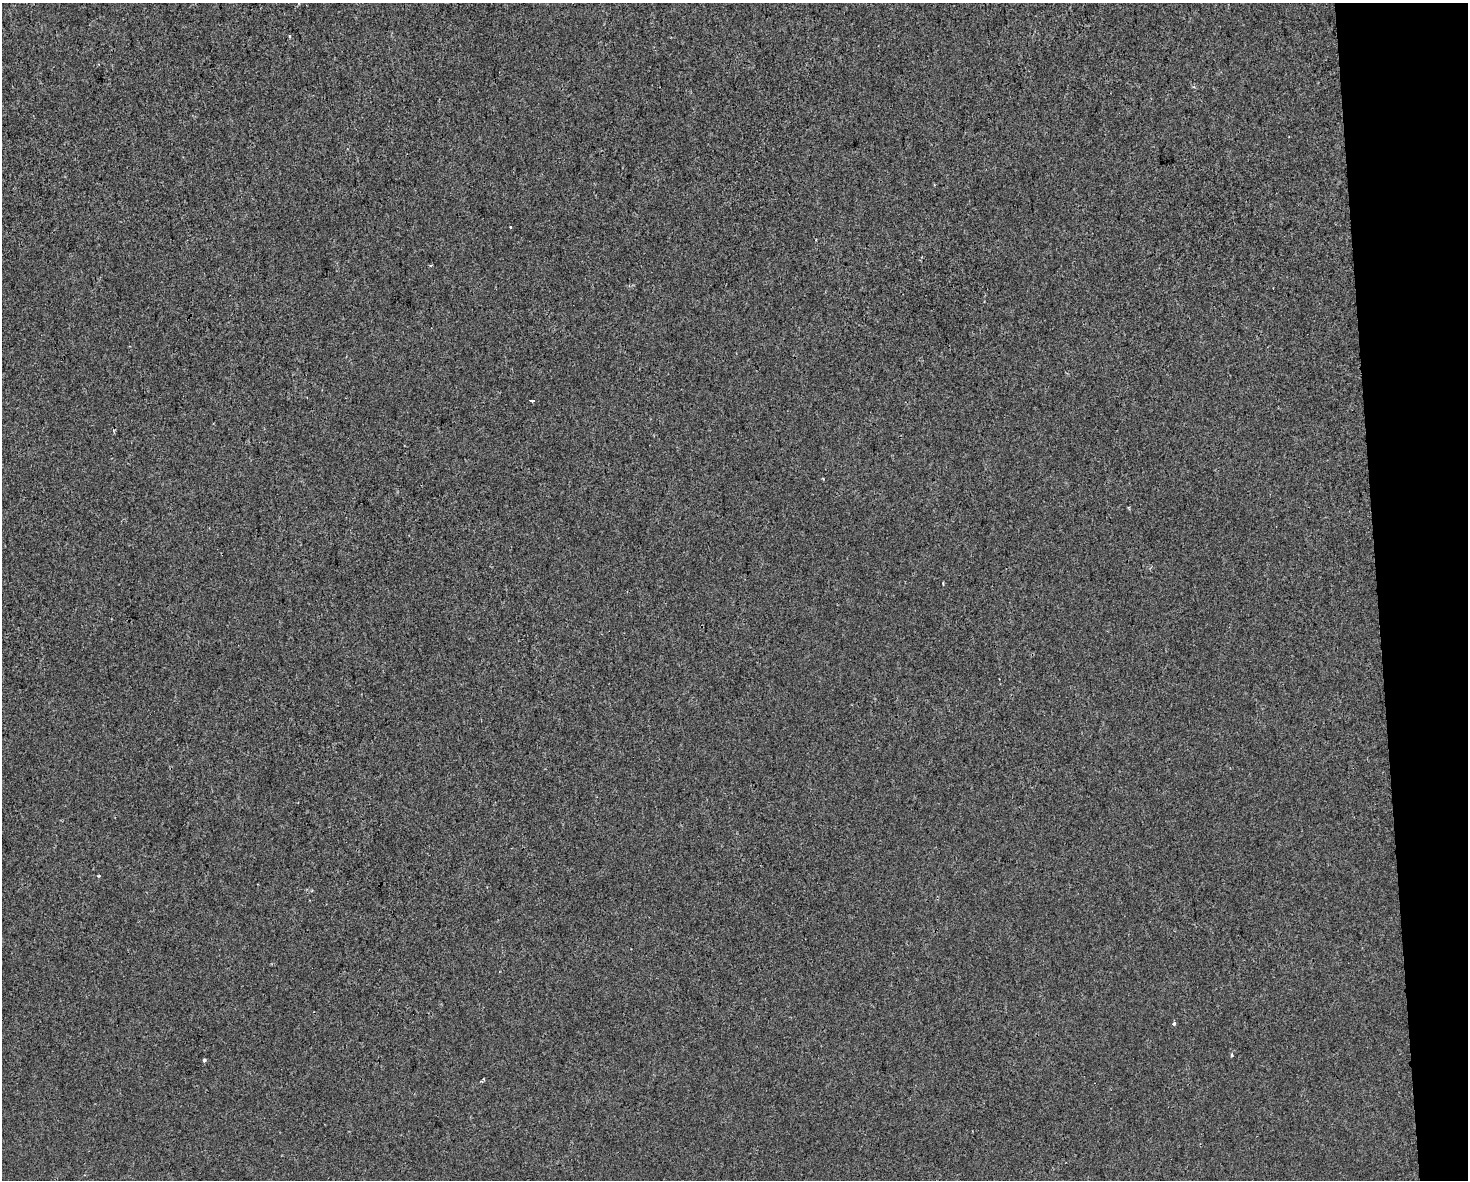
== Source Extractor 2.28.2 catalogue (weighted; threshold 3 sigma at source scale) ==
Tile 9 of 3 x 4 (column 3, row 3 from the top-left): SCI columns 2948-4413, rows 1179-2356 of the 4473 x 4711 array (HDU 1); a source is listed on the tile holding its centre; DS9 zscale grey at full resolution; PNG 1470 x 1182 px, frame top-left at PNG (2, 3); no overlay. Shown black and unused: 6% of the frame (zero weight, under 2 of 3 exposures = <1% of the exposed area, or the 3 px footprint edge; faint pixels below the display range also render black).
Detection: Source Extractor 2.28.2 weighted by HDU 2 'WHT'; one run over the whole footprint, this tile lists its part. Background -6.59e-04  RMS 0.0042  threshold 0.0191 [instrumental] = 3 sigma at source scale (4.5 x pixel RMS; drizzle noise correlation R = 1.50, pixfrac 1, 0.0396/0.0396 arcsec/px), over >= 5 px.
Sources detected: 10; all 10 listed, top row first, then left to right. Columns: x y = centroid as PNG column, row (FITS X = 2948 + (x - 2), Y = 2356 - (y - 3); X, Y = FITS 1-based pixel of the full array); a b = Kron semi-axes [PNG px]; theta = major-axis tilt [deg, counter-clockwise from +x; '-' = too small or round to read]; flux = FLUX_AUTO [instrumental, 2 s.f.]
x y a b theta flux
289 36 3 3 - 2.1
510 227 3 3 - 1.1
532 401 4 3 - 2.3
823 479 3 2 - 0.47
943 583 3 2 - 0.41
99 876 4 3 - 0.38
1174 1023 3 3 - 1.5
1232 1055 4 4 - 0.49
204 1060 4 4 - 0.68
482 1081 3 3 - 0.72